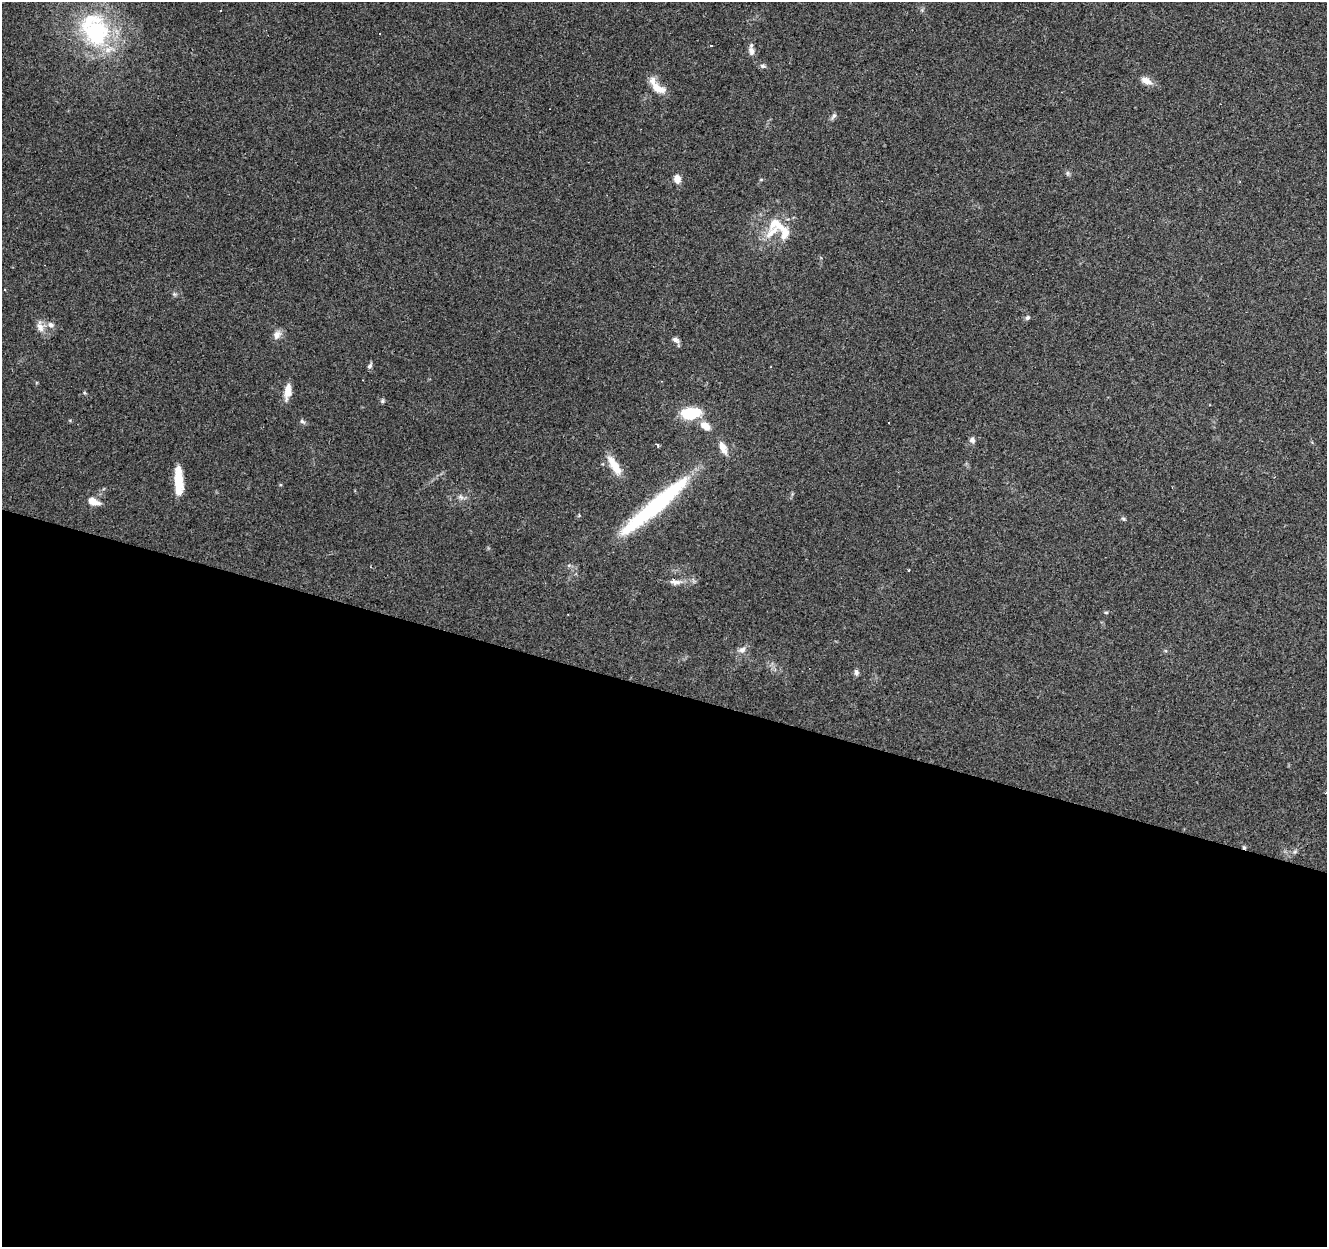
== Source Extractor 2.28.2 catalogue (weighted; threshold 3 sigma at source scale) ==
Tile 14 of 4 x 4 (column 2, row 4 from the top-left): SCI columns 1326-2650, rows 214-1458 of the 5306 x 5470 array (HDU 1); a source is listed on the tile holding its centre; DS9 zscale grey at full resolution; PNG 1329 x 1249 px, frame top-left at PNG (2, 2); no overlay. Shown black and unused: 45% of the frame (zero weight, under 3 of 4 exposures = <1% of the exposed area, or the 3 px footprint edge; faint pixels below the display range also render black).
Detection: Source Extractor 2.28.2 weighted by HDU 2 'WHT'; one run over the whole footprint, this tile lists its part. Background 0.085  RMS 0.0048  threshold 0.0215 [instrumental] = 3 sigma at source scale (4.5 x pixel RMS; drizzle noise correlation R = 1.50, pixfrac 1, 0.0396/0.0396 arcsec/px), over >= 5 px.
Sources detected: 46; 3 cosmic-ray / hot-pixel residue — not listed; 6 inside a brighter listed object's ellipse — not listed separately; the other 37 listed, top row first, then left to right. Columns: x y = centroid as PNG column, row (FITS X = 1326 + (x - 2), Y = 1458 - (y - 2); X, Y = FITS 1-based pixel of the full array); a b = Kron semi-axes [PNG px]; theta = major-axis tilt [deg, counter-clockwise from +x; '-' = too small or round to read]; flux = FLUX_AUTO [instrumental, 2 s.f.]
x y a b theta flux
220 10 3 2 - 0.54
96 33 36 34 -50 52
751 51 13 7 -75 2.5
763 66 8 5 -10 1.1
1146 81 14 8 -23 4
657 88 22 10 -31 6.6
833 116 11 5 53 1.3
1067 173 7 4 -90 0.85
677 179 9 7 -86 4
776 224 28 15 -31 12
174 294 7 4 -18 0.74
1027 318 7 5 42 1.1
50 325 9 7 -58 2
40 327 17 8 -75 3.6
277 335 13 9 63 3
675 340 10 6 -31 1.6
370 366 8 5 46 1.1
288 390 16 9 84 5
383 401 6 5 - 0.81
690 413 17 10 7 22
302 421 9 5 -36 1
889 423 2 2 - 0.38
705 425 12 8 -30 5.1
972 440 8 7 - 1.6
657 444 5 4 - 0.65
614 465 28 9 -58 7.8
178 479 25 9 -86 12
461 497 9 4 -23 1.4
93 502 13 7 -23 5.6
654 506 101 15 41 63
1123 519 6 4 -21 0.76
909 570 3 3 - 0.9
676 582 16 7 10 2.9
1106 612 5 3 - 0.6
742 650 10 8 18 2.4
856 672 8 6 -75 1.3
1244 847 5 4 - 0.78
Overlapping masked pixels (flux is a lower limit): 1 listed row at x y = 1244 847